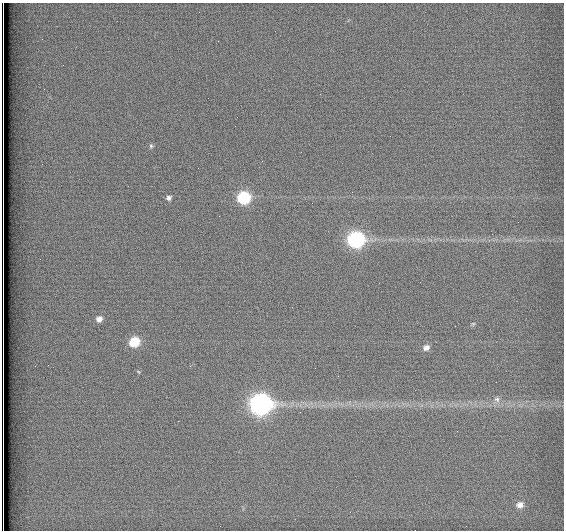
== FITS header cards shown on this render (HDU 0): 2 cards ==
NAXIS1  =                  562          / # of pixels in <axis direction>
NAXIS2  =                  528          / # of pixels in <axis direction>

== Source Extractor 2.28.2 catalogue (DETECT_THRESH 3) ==
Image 562 x 528 px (HDU 0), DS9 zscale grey, 1 PNG px = 1 image px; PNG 566 x 532 px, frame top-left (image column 1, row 528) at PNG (2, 3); no overlay
Background 1790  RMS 4.7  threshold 14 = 3 sigma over >= 5 px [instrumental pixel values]
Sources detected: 13; all 13 listed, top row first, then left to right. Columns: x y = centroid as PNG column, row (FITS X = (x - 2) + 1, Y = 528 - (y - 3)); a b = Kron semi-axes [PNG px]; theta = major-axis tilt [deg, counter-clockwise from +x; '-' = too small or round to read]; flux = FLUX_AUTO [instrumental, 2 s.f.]
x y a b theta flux
151 146 6 5 - 620
244 197 8 8 - 27000
169 198 7 6 - 1000
356 239 9 8 - 69000
99 319 8 7 - 1900
473 324 5 5 - 430
134 342 8 7 - 11000
426 347 8 7 - 1500
138 372 5 3 - 280
497 399 9 7 -35 1400
261 404 11 9 5 180000
520 505 10 8 6 2200
3 528 8 2 -89 1100
At the frame edge (FLAGS 8, measured only in part): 1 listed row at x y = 3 528